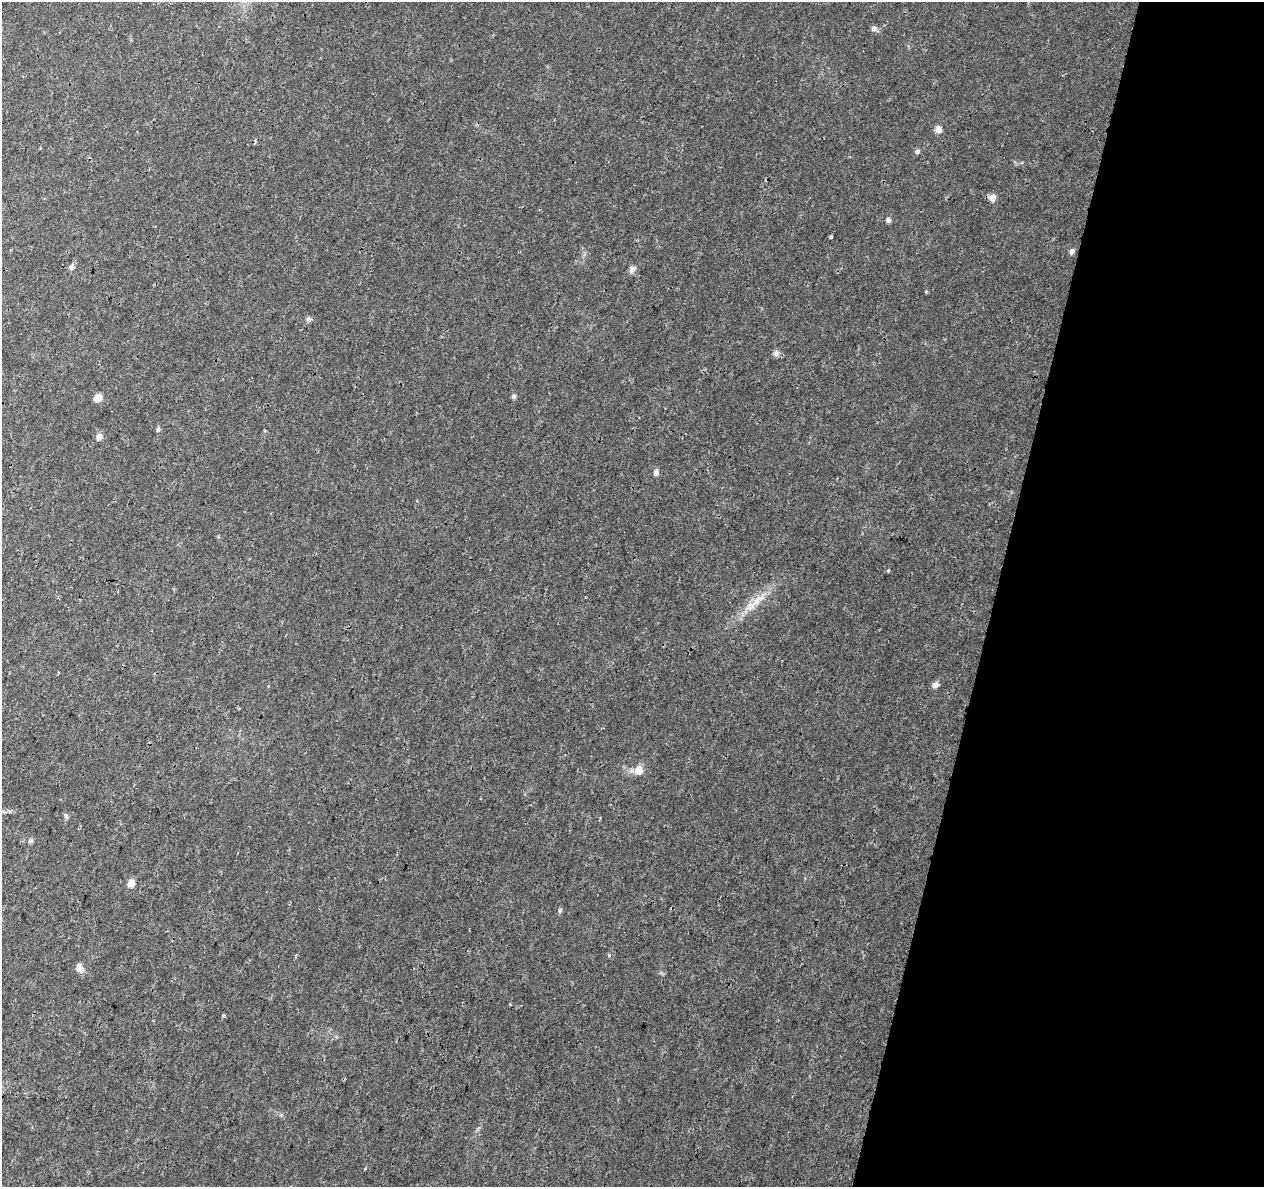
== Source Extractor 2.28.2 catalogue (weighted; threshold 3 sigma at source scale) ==
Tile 8 of 4 x 4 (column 4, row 2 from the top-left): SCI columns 3787-5048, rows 2596-3780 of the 5060 x 5251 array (HDU 1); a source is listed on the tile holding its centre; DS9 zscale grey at full resolution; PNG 1266 x 1189 px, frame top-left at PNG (2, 2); no overlay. Shown black and unused: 21% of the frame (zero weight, under 3 of 4 exposures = <1% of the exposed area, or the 3 px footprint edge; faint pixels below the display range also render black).
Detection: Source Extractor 2.28.2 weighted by HDU 2 'WHT'; one run over the whole footprint, this tile lists its part. Background 0.00727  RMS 0.0015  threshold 0.00661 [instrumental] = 3 sigma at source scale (4.5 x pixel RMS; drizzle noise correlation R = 1.50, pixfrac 1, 0.0396/0.0396 arcsec/px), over >= 5 px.
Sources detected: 28; all 28 listed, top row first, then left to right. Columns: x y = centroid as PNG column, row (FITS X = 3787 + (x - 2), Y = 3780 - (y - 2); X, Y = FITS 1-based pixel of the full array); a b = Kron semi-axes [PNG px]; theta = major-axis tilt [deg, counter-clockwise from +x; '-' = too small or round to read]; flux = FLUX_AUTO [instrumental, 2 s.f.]
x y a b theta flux
874 28 8 7 - 0.44
939 129 5 4 - 2.1
917 152 6 6 - 0.36
992 198 8 7 - 0.93
888 220 6 6 - 0.43
831 237 4 3 - 0.33
1072 251 8 5 58 0.4
72 267 7 6 - 0.58
632 269 11 7 76 0.53
308 319 7 6 - 0.36
776 353 9 7 55 0.5
514 396 6 5 - 0.31
97 398 6 6 - 1.7
158 430 5 5 - 0.33
99 437 5 5 - 1.5
656 472 8 6 87 0.53
888 570 5 3 - 0.14
757 601 20 8 53 2
935 685 8 6 47 0.67
639 770 11 10 - 1.4
66 816 9 5 -73 0.32
31 841 7 6 - 0.37
131 883 5 5 - 3.1
560 910 6 5 - 0.29
609 955 5 4 - 0.17
80 968 10 7 -49 1.2
223 1015 5 3 - 0.16
365 1168 4 3 - 0.13